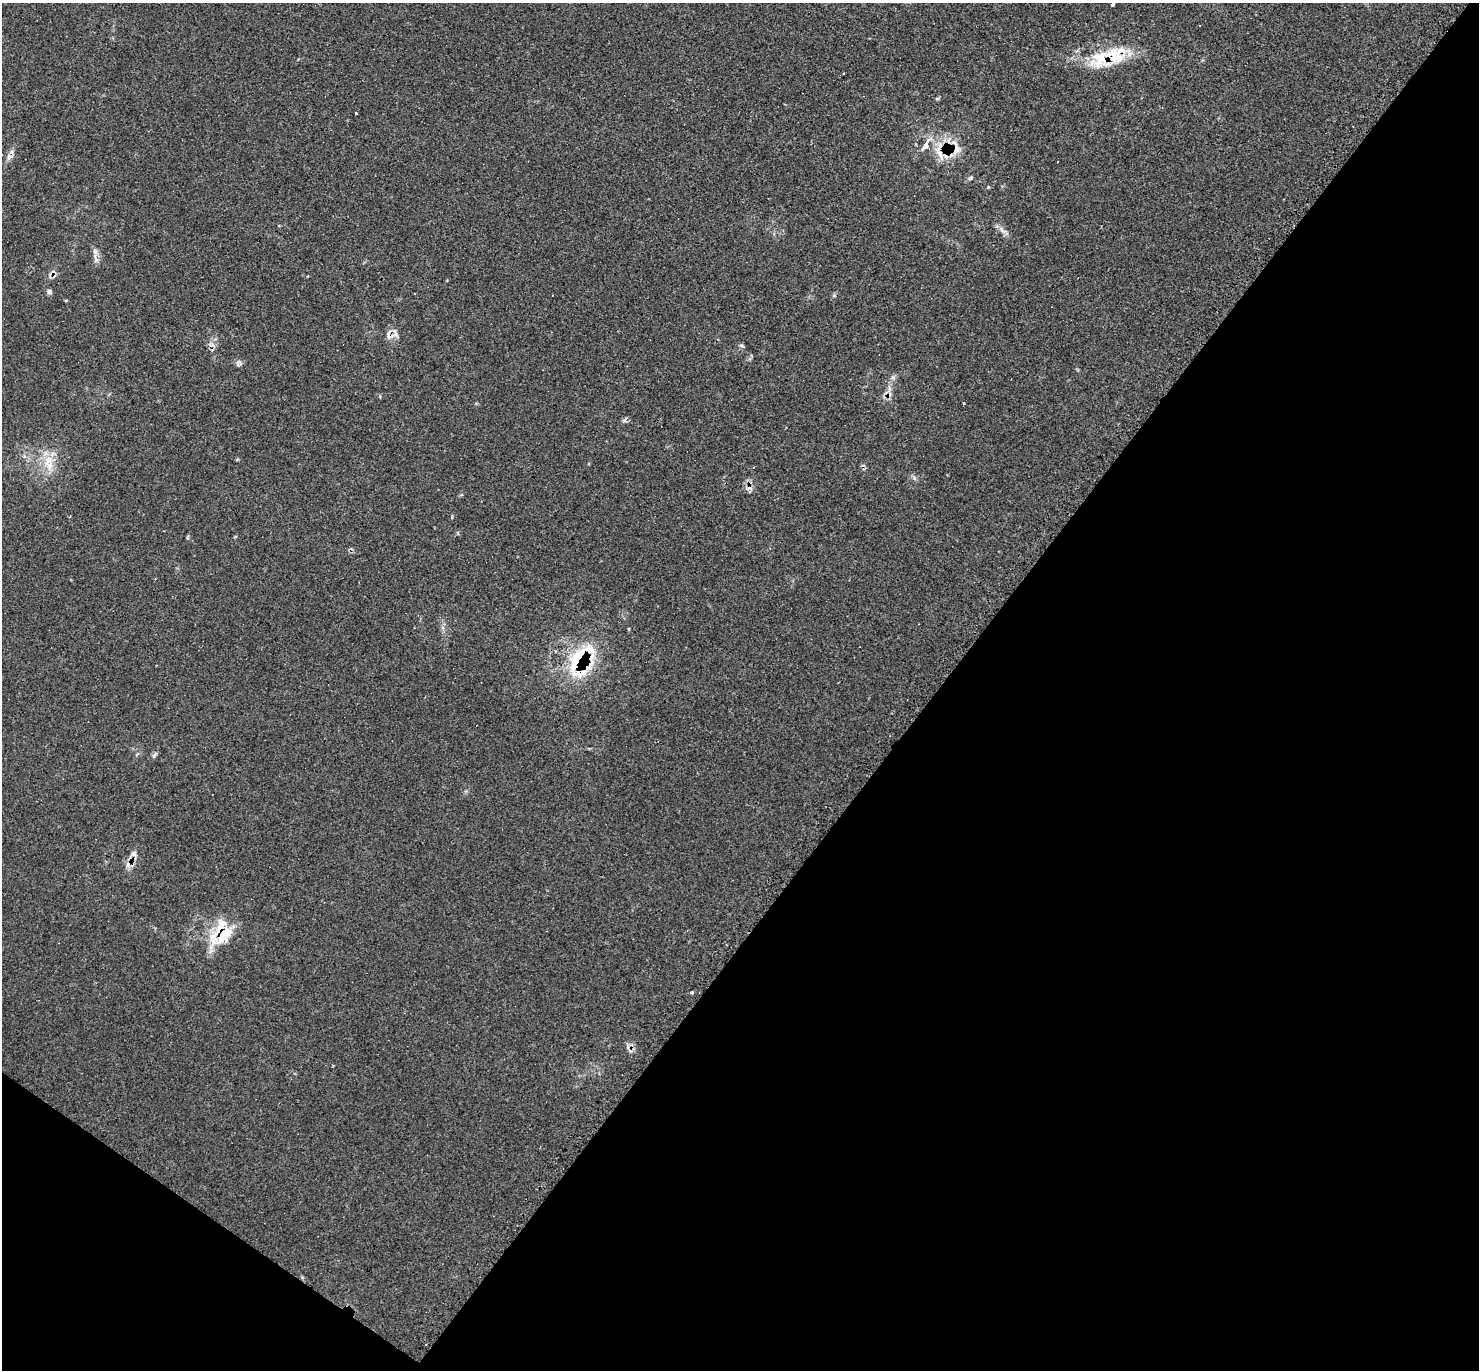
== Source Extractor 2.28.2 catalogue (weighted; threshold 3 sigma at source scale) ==
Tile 15 of 4 x 4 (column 3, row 4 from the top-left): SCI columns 2973-4449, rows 155-1522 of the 5925 x 5928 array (HDU 1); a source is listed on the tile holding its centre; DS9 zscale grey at full resolution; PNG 1481 x 1372 px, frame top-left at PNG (2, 3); no overlay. Shown black and unused: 40% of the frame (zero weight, under 3 of 4 exposures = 1% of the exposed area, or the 3 px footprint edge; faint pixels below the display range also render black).
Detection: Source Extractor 2.28.2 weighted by HDU 2 'WHT'; one run over the whole footprint, this tile lists its part. Background 0.0446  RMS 0.0061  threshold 0.0273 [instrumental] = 3 sigma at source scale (4.5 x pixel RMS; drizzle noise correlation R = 1.50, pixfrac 1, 0.05/0.05 arcsec/px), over >= 5 px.
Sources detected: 28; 5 cosmic-ray / hot-pixel residue — not listed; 3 inside a brighter listed object's ellipse — not listed separately; the other 20 listed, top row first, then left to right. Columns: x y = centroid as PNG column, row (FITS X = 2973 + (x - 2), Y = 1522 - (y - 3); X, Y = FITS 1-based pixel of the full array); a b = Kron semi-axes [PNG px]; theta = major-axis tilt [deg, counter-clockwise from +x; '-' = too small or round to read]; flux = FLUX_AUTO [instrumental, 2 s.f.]
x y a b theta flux
1113 4 4 3 - 5
1104 58 42 22 27 29
843 73 3 3 - 0.98
356 113 3 3 - 2.3
925 145 8 3 55 15
940 154 17 6 -66 5.7
1002 230 7 4 -71 1.5
95 252 7 4 -18 1.2
49 292 7 6 - 1.3
395 334 7 5 -89 1.7
742 346 7 3 -36 0.83
238 363 9 4 -82 1.3
964 403 3 3 - 2.1
48 460 20 7 62 7.1
629 629 3 2 - 0.94
581 659 37 29 27 44
154 755 7 4 46 1.1
134 854 8 8 - 2.3
220 928 34 12 64 17
691 992 3 3 - 1.2
Overlapping masked pixels (flux is a lower limit): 5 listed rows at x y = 1104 58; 940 154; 581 659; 134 854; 220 928
Isophote crosses this tile's border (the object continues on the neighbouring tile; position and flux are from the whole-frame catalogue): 1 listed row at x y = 1113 4
Unlisted compact peaks at least as high as the median listed source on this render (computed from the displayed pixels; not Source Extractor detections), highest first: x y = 914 478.